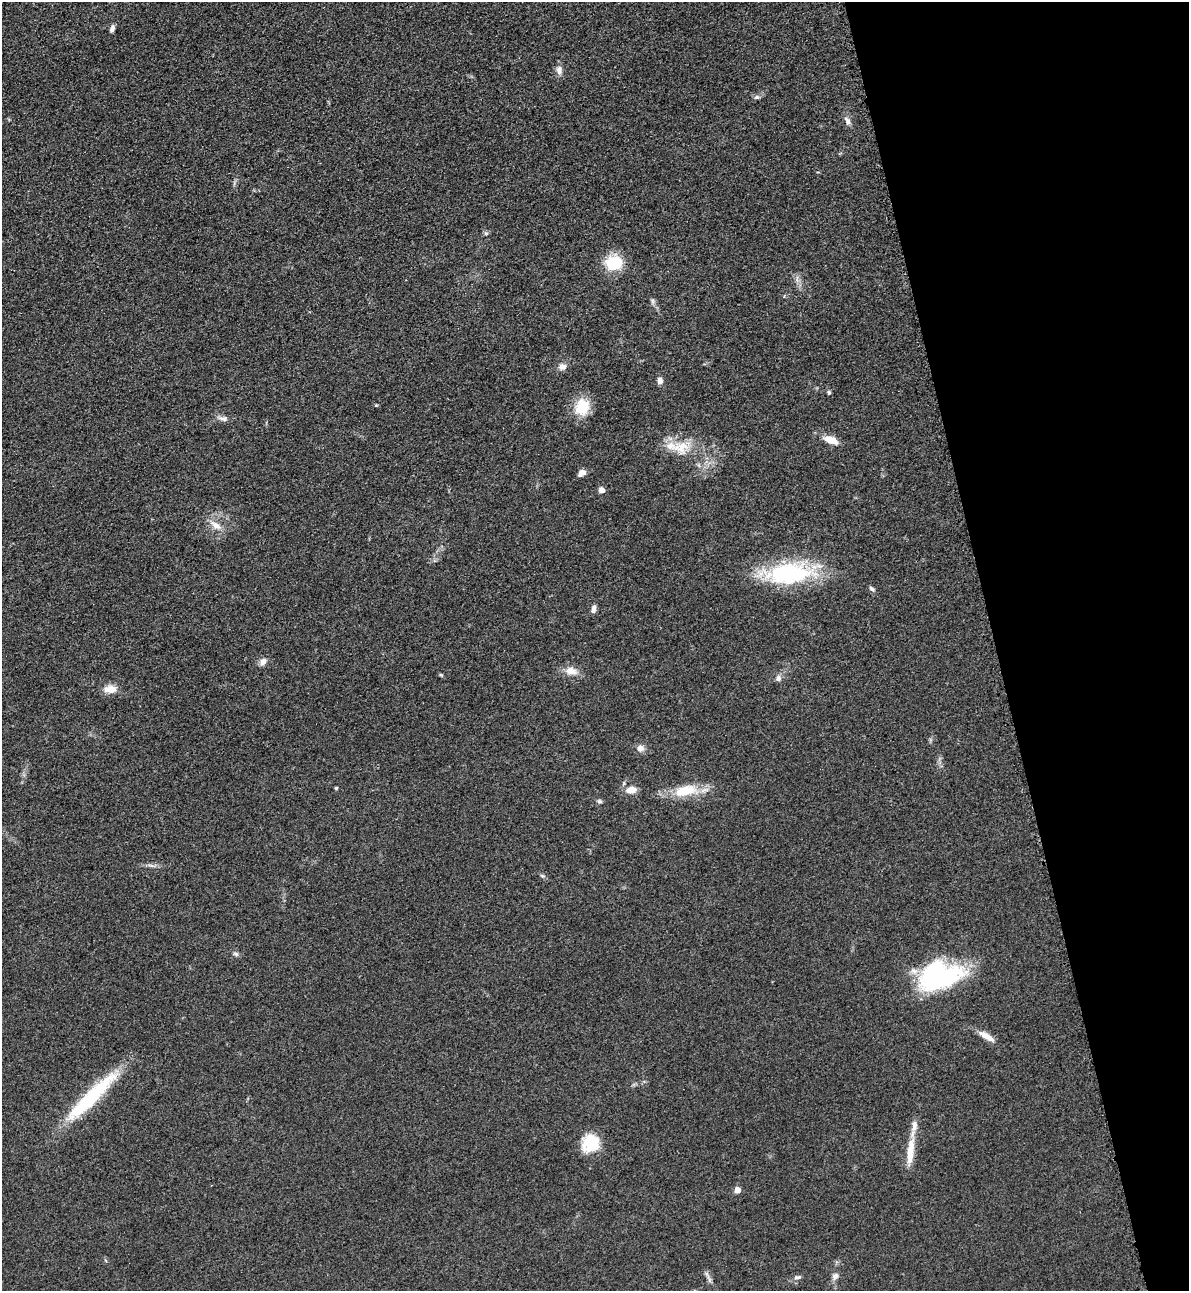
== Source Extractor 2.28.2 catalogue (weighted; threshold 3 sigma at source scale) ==
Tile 12 of 4 x 4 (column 4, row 3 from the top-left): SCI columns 3847-5033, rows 1318-2606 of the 5195 x 5212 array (HDU 1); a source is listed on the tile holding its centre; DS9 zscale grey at full resolution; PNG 1191 x 1293 px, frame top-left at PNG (2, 2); no overlay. Shown black and unused: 16% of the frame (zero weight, under 3 of 4 exposures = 3% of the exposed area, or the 3 px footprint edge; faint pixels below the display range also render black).
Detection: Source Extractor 2.28.2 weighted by HDU 2 'WHT'; one run over the whole footprint, this tile lists its part. Background 0.0675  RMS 0.0084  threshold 0.0378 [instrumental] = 3 sigma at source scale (4.5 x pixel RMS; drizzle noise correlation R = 1.50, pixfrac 1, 0.05/0.05 arcsec/px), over >= 5 px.
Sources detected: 44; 1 inside a brighter object's white glare — not listed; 2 inside a brighter listed object's ellipse — not listed separately; the other 41 listed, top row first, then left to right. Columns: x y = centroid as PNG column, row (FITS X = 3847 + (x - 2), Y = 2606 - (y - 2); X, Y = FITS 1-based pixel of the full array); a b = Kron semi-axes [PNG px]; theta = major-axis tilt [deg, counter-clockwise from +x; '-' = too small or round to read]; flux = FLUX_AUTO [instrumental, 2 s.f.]
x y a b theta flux
112 28 8 5 69 3
559 70 12 8 83 4.9
757 97 8 6 14 2.1
847 121 13 7 -63 4.1
486 233 6 4 0 1.4
614 263 19 16 17 31
652 301 9 4 82 1.8
562 367 9 8 - 5
660 381 7 6 - 4.8
829 392 6 5 - 1.4
582 407 18 15 71 26
223 418 15 6 -11 4.1
831 440 18 8 -21 11
681 447 25 20 10 22
583 472 10 8 -14 4.1
601 490 5 5 - 6.1
216 525 18 9 -37 8.7
789 573 66 25 5 93
872 589 8 5 -40 2.2
593 609 9 6 75 3.5
263 662 11 8 52 4.2
571 671 17 10 -9 8.8
778 678 8 8 - 3.3
110 689 14 9 0 10
640 748 9 8 - 4.7
336 788 5 4 - 0.82
631 790 13 9 8 7.8
685 791 27 12 12 28
599 801 7 6 - 1.7
151 865 11 3 -15 2.4
542 876 6 4 -2 1.2
236 954 8 5 -17 2
944 977 56 25 26 91
986 1036 23 7 -31 8.8
91 1097 81 14 45 68
590 1143 21 19 44 24
910 1151 39 9 83 17
737 1190 5 5 - 7.6
707 1275 13 4 -64 2.8
835 1276 10 8 58 3.6
797 1277 11 5 9 2.5